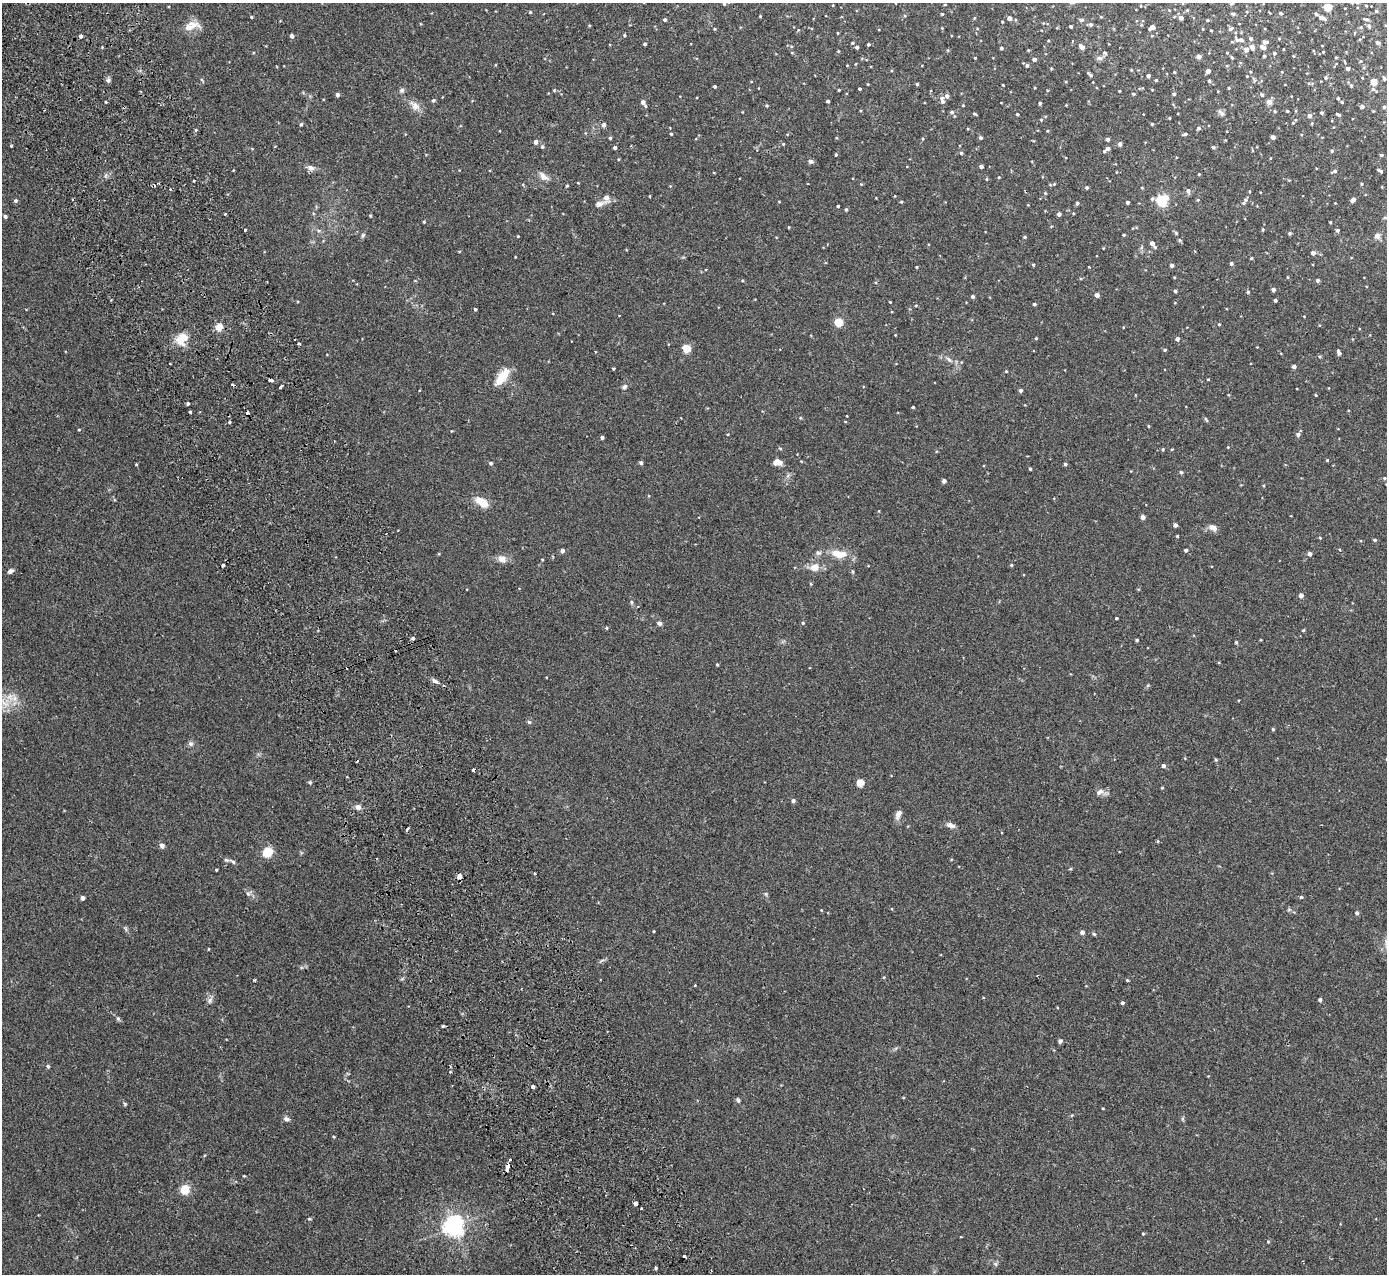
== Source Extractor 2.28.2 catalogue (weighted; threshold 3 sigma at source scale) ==
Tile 11 of 4 x 4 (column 3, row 3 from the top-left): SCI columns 2825-4209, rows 1453-2724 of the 5648 x 5578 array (HDU 1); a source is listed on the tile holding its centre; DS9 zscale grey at full resolution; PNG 1389 x 1276 px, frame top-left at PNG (2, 3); no overlay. Shown black and unused: <1% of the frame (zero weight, under 2 of 3 exposures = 3% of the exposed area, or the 3 px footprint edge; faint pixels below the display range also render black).
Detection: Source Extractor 2.28.2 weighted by HDU 2 'WHT'; one run over the whole footprint, this tile lists its part. Background 0.0538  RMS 0.0051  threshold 0.0229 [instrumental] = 3 sigma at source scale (4.5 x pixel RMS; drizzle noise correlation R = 1.50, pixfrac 1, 0.05/0.05 arcsec/px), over >= 5 px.
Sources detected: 362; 10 cosmic-ray / hot-pixel residue — not listed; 5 inside a brighter listed object's ellipse — not listed separately; the other 347 listed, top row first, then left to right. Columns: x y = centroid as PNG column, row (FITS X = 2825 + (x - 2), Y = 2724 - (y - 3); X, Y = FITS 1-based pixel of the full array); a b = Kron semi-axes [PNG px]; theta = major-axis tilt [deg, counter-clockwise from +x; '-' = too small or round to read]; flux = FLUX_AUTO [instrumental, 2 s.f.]
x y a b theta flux
724 4 4 3 - 0.54
1231 4 5 3 - 0.63
833 5 3 2 - 0.31
945 5 3 2 - 0.42
1366 5 4 2 - 0.35
1328 7 5 4 - 15
1187 10 4 4 - 0.49
1376 11 3 3 - 0.66
530 12 4 4 - 0.49
1280 13 4 3 - 0.86
942 14 3 3 - 0.53
1233 14 5 4 - 0.84
251 17 4 3 - 0.5
1101 17 4 3 - 0.36
1009 18 4 4 - 2.4
1181 18 4 4 - 1.9
1322 18 8 4 -19 1.9
1366 19 7 3 -13 0.71
665 20 4 4 - 0.88
1081 20 5 4 - 1.2
1207 20 4 3 - 0.66
1002 22 3 3 - 0.42
1091 24 4 4 - 0.93
1071 26 3 3 - 0.76
1369 26 6 4 -64 1
188 27 18 13 21 5.8
1152 27 5 4 - 2.5
715 29 4 3 - 0.46
1203 29 4 3 - 0.35
1230 29 7 5 40 0.92
1211 30 3 2 - 0.34
624 35 4 3 - 0.57
81 36 4 4 - 1.3
292 36 4 4 - 1.6
1251 38 5 5 - 0.99
1237 40 8 5 -52 1.4
1265 42 5 4 - 1.5
1377 42 4 3 - 1.1
853 43 4 3 - 0.56
645 44 3 3 - 0.91
868 44 3 3 - 0.76
102 47 4 3 - 0.37
857 47 3 3 - 0.86
1082 47 4 4 - 3.5
1252 47 5 5 - 2.6
1263 47 7 4 -25 2.2
1001 48 4 3 - 0.87
1283 49 3 2 - 0.32
1028 50 4 3 - 0.4
1246 50 5 5 - 2.3
838 51 4 3 - 0.44
1323 52 3 2 - 0.33
792 53 5 3 - 0.38
1105 53 6 4 -71 0.59
1227 53 3 3 - 0.44
1274 53 4 4 - 0.79
1198 56 4 4 - 2.3
1264 56 3 3 - 0.66
1232 57 4 3 - 0.68
1336 57 4 3 - 0.35
975 58 3 3 - 0.4
1099 58 9 6 -3 1.4
1034 59 4 4 - 1.9
1027 65 5 4 - 1
1348 68 4 3 - 1.6
1131 70 4 3 - 0.36
1208 71 4 4 - 2.8
1250 71 3 2 - 0.42
1174 72 4 3 - 0.43
1282 72 3 3 - 0.29
1090 74 8 3 -34 0.82
1148 76 4 4 - 1.5
1247 76 3 2 - 0.29
1326 78 5 5 - 0.83
1384 78 5 4 - 0.94
108 80 6 5 - 1.1
1156 80 4 4 - 0.52
1209 81 4 3 - 0.75
1254 81 6 3 72 0.59
1374 81 4 4 - 9
917 84 3 3 - 0.58
1003 85 2 2 - 0.41
715 86 3 3 - 0.72
1351 86 5 4 - 0.82
1229 88 3 3 - 0.43
859 89 3 3 - 0.66
402 90 7 6 - 1.1
554 90 4 4 - 0.45
839 90 3 2 - 0.41
1119 91 2 2 - 0.29
1134 94 4 4 - 0.52
1174 94 4 4 - 0.82
337 95 4 4 - 1.5
1262 95 4 4 - 1.1
947 96 5 5 - 1.6
1338 98 4 3 - 0.62
433 100 5 4 - 0.82
828 101 3 3 - 0.96
942 101 7 5 -79 1.5
106 102 3 3 - 0.47
643 102 4 4 - 1.7
1269 102 5 4 - 3.5
1342 102 3 3 - 0.57
1040 103 3 3 - 0.88
767 105 4 4 - 0.63
963 105 3 3 - 0.5
415 106 16 9 -40 3.7
645 106 4 4 - 0.56
1362 107 5 4 - 1.4
1384 107 4 4 - 0.74
1275 111 4 4 - 0.58
1287 111 3 3 - 0.56
952 112 5 4 - 0.99
1221 113 13 5 -44 1.4
1322 113 4 4 - 0.61
974 114 4 3 - 0.6
1017 114 3 3 - 0.49
1338 114 5 3 - 0.74
1309 116 5 4 - 1.9
1169 118 3 3 - 0.39
1041 120 4 4 - 0.44
1293 123 4 4 - 0.4
301 124 5 4 - 0.7
1152 124 4 3 - 0.55
603 125 5 5 - 1.5
1198 128 5 4 - 1.1
1047 131 4 3 - 0.37
671 134 3 3 - 0.54
1185 134 5 3 - 1.1
1273 137 4 4 - 2.3
610 138 4 3 - 0.63
980 138 4 3 - 0.99
1107 139 4 3 - 1.2
536 142 5 4 - 1.8
783 144 4 4 - 0.4
1120 144 5 4 - 1.4
11 146 4 3 - 0.46
542 147 5 5 - 0.89
1213 147 4 3 - 0.99
615 148 3 3 - 1.1
1108 148 4 4 - 1.6
1104 151 4 4 - 0.58
1332 151 4 4 - 0.68
961 153 4 4 - 0.73
836 154 4 3 - 0.51
1381 155 4 3 - 0.64
811 161 7 5 -14 1.1
981 167 4 3 - 1.2
311 168 9 7 -29 2.1
1334 171 7 4 24 1.1
1380 171 6 3 -29 1.1
1199 174 3 3 - 0.42
543 176 15 7 -42 2.8
999 177 4 3 - 0.42
986 179 4 3 - 0.43
194 181 3 2 - 0.82
1054 184 5 3 - 0.46
1361 184 4 3 - 0.54
567 186 4 3 - 0.47
1087 187 4 4 - 0.79
1188 191 6 5 - 1.6
1045 193 4 3 - 0.46
1198 200 4 4 - 0.52
1245 200 7 5 53 1
1353 200 4 4 - 2.1
15 201 5 4 - 0.89
1162 201 6 5 - 56
901 202 3 3 - 0.51
1127 202 3 3 - 0.97
1077 203 4 4 - 0.84
1335 203 2 2 - 0.27
599 204 15 7 21 2.6
838 206 3 3 - 0.64
846 209 4 3 - 0.75
1059 214 4 4 - 1.7
5 216 4 3 - 1
370 216 4 3 - 0.56
1385 218 5 3 - 0.48
424 222 3 3 - 0.47
1330 222 3 2 - 0.45
789 227 3 3 - 0.4
1263 229 4 3 - 0.58
245 230 3 3 - 0.98
1337 230 5 4 - 0.66
1176 233 5 4 - 0.6
1290 233 4 4 - 0.7
363 235 8 4 55 0.83
1123 235 3 3 - 0.51
518 236 3 3 - 0.39
1377 236 5 5 - 3.4
1024 237 4 3 - 0.57
1179 240 5 4 - 0.71
1152 243 5 4 - 2.6
1313 253 4 4 - 2
1251 258 3 3 - 0.49
1231 263 4 4 - 0.9
1033 265 4 3 - 0.62
1172 265 4 3 - 1.4
916 267 4 3 - 0.37
1174 277 4 3 - 0.36
1288 277 4 3 - 0.32
742 280 4 3 - 0.45
1317 280 4 4 - 0.86
1273 290 4 4 - 1.5
1175 291 3 3 - 1
1248 292 5 4 - 0.71
1097 295 4 4 - 2.4
972 296 4 4 - 0.99
1275 300 3 3 - 0.93
890 302 3 2 - 0.4
1034 304 3 3 - 0.76
916 306 4 3 - 0.42
475 309 3 3 - 0.73
839 322 5 4 - 21
1219 324 4 3 - 0.44
219 327 4 4 - 15
1036 338 4 3 - 0.44
181 339 18 14 54 6.9
1177 339 4 4 - 1.8
299 344 4 3 - 3.4
686 348 5 4 - 18
1165 350 4 3 - 0.66
1339 353 5 3 - 1.7
1319 356 5 3 - 0.51
949 360 9 5 -47 1.3
1294 366 4 4 - 1.5
613 369 3 3 - 0.64
1006 371 4 3 - 0.46
502 377 20 9 52 11
1208 379 4 3 - 0.37
271 380 5 3 - 2
232 385 3 2 - 1
281 386 3 3 - 1.8
625 387 7 5 57 1.3
1021 390 4 4 - 1.3
1316 395 3 3 - 0.4
188 403 3 3 - 0.95
913 407 3 3 - 0.68
190 412 3 3 - 3.3
847 416 3 2 - 0.28
1206 419 8 3 -62 0.64
230 422 3 3 - 0.56
845 422 4 3 - 0.36
1148 426 4 3 - 0.39
79 430 4 2 - 0.41
1298 434 5 4 - 1.4
602 437 3 3 - 1.1
780 448 5 3 - 0.46
1163 449 4 3 - 0.58
1172 449 4 3 - 0.37
1327 460 3 3 - 0.52
778 462 10 7 -4 3.5
490 463 4 4 - 0.92
641 463 4 3 - 1.2
136 464 3 3 - 0.38
1065 464 4 3 - 0.93
1030 469 3 3 - 0.65
1181 472 5 4 - 0.59
1384 478 4 4 - 0.57
944 481 4 4 - 1.8
482 502 14 7 -34 8.9
1143 517 4 4 - 2.5
1175 525 4 4 - 1.2
1213 527 11 7 -25 2.6
1177 536 3 2 - 0.44
1320 538 5 3 - 0.37
1375 540 5 4 - 0.73
1186 550 4 3 - 1.1
562 551 4 4 - 2.1
818 553 8 6 11 1.3
839 554 19 8 -9 8.3
1310 554 4 4 - 1.9
502 559 11 8 -45 3.2
542 559 3 3 - 0.44
223 565 4 3 - 4.4
1011 565 4 4 - 0.52
814 567 8 7 - 4.9
10 571 6 4 33 1.6
1301 595 4 4 - 2.3
631 602 5 4 - 0.71
1116 618 3 3 - 0.6
659 623 7 5 -26 1.2
803 623 4 4 - 0.61
607 628 4 3 - 0.47
413 638 4 4 - 0.93
1137 640 3 3 - 0.63
1236 642 5 4 - 0.5
717 665 3 3 - 0.63
435 681 10 4 -36 1.4
14 698 8 6 46 2.5
5 704 13 7 -22 4.3
529 722 5 4 - 0.83
1273 729 4 3 - 0.62
191 744 7 6 - 1.3
1216 760 5 3 - 0.53
1163 766 4 4 - 1.4
310 782 5 4 - 0.68
860 783 5 4 - 12
1099 792 11 7 31 2.3
793 800 4 4 - 1.3
358 807 5 5 - 2.9
898 814 12 6 66 2.5
951 825 12 6 -19 2.2
162 845 7 6 - 1.5
268 852 7 6 - 16
232 862 11 4 -37 0.97
1070 869 5 3 - 0.45
216 870 3 3 - 0.44
534 873 4 2 - 0.44
459 876 4 4 - 2.9
248 893 7 7 - 1.4
766 894 6 4 -48 0.64
1301 897 4 3 - 0.84
82 898 4 4 - 2.1
1357 913 4 4 - 1.1
654 931 3 2 - 0.42
1082 932 4 4 - 1.9
1094 934 5 4 - 0.59
208 949 4 3 - 0.32
884 977 5 3 - 0.42
255 980 3 3 - 0.56
1127 980 4 3 - 0.53
210 1000 9 6 75 1.5
1320 1000 4 3 - 1.2
1122 1003 4 3 - 1
118 1018 5 5 - 0.76
443 1026 4 3 - 0.55
1060 1041 4 4 - 1.4
48 1066 5 4 - 0.88
533 1087 4 3 - 1.1
738 1100 7 4 -67 0.85
125 1104 6 3 -71 0.57
286 1119 8 6 -25 1.6
1182 1119 6 4 -90 0.66
334 1137 3 3 - 0.49
510 1160 4 2 - 1.1
507 1168 7 3 77 5.7
185 1190 5 5 - 27
636 1204 4 3 - 10
641 1208 3 2 - 0.7
309 1219 6 3 -7 0.49
453 1226 7 7 - 290
1143 1234 4 3 - 0.46
1268 1241 5 3 - 0.41
684 1256 3 3 - 1.8
996 1264 6 4 -72 0.78
655 1268 4 3 - 1.8
Overlapping masked pixels (flux is a lower limit): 2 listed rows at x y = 271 380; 507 1168
Unlisted compact peaks at least as high as the median listed source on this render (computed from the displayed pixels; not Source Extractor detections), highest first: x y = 1303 630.